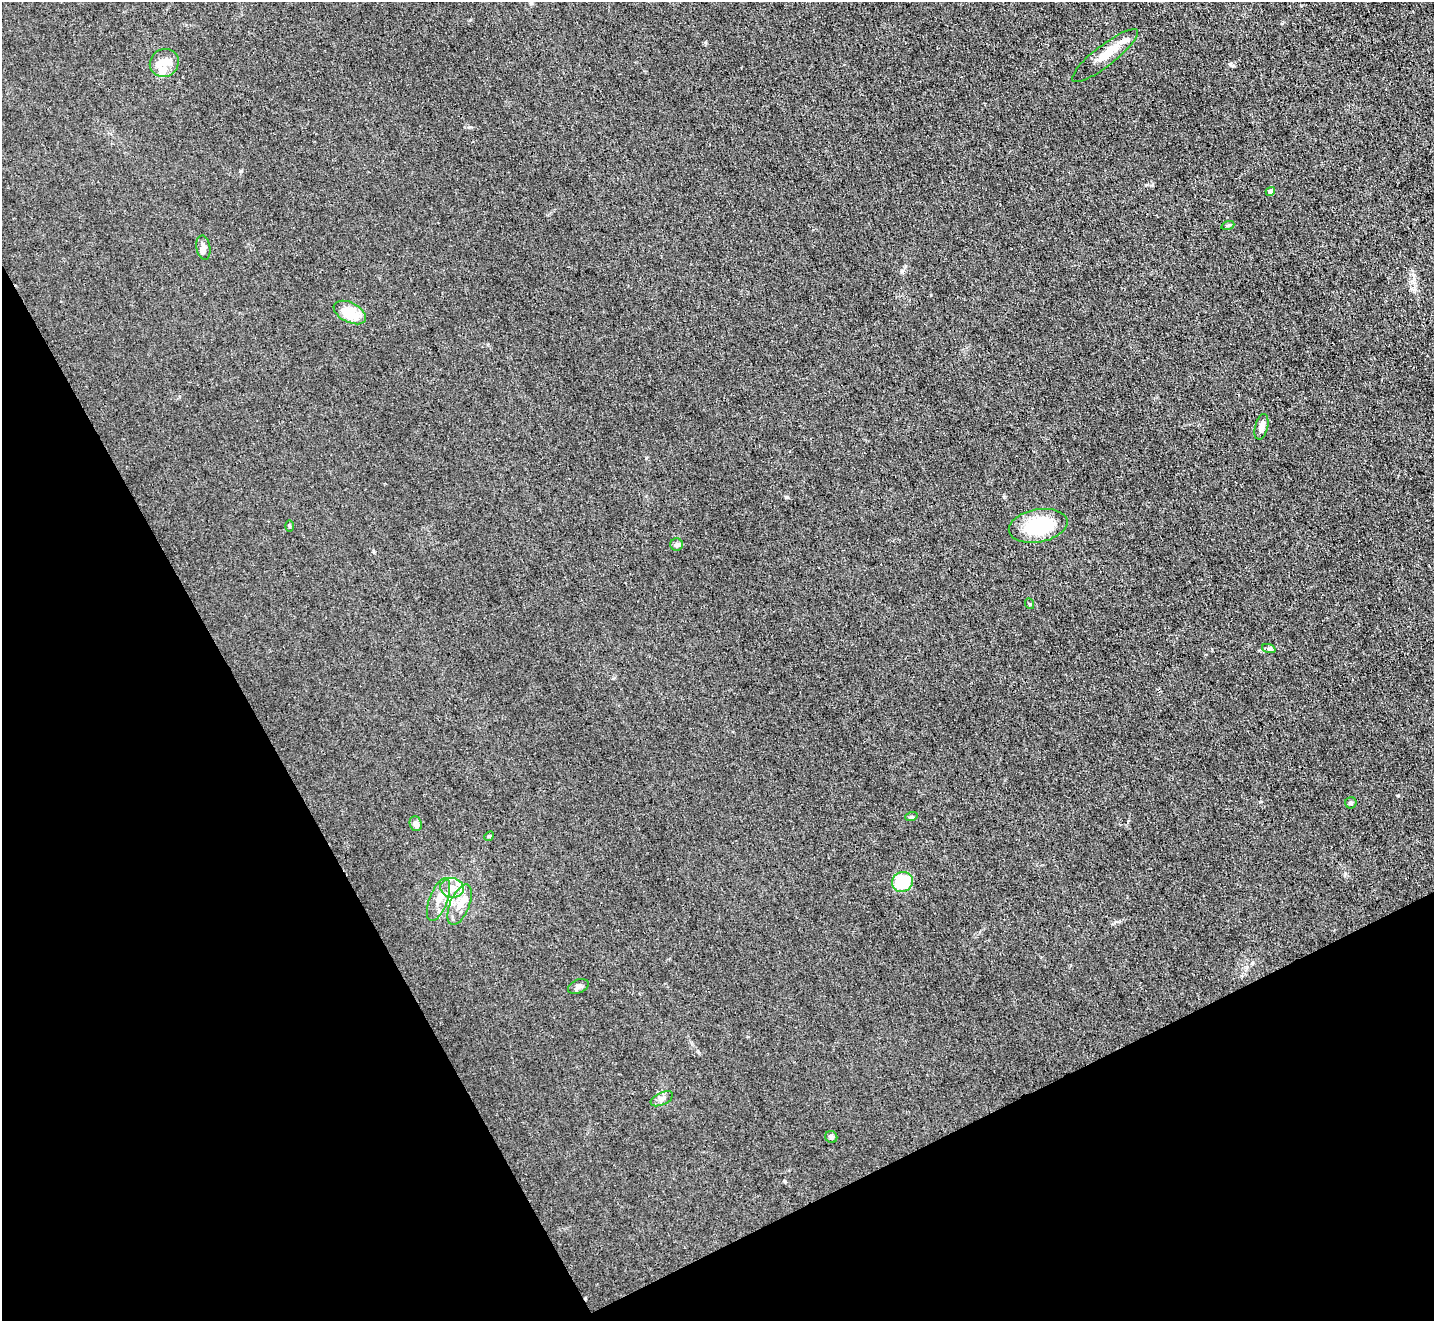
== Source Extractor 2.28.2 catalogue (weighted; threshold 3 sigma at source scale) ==
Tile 14 of 4 x 4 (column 2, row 4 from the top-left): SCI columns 1433-2864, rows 153-1471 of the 5729 x 5718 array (HDU 1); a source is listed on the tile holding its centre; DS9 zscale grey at full resolution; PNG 1436 x 1323 px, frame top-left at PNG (2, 2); each listed source drawn as its Kron ellipse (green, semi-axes under 4 px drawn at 4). Shown black and unused: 26% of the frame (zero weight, under 3 of 4 exposures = <1% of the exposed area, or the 3 px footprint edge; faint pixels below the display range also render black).
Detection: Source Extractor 2.28.2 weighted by HDU 2 'WHT'; one run over the whole footprint, this tile lists its part. Background 0.0461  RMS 0.007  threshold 0.0315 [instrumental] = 3 sigma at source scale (4.5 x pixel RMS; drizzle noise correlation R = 1.50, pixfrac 1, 0.05/0.05 arcsec/px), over >= 5 px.
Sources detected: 31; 1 inside a brighter object's white glare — neither listed nor drawn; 7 inside a brighter listed object's ellipse — not listed separately; the other 23 listed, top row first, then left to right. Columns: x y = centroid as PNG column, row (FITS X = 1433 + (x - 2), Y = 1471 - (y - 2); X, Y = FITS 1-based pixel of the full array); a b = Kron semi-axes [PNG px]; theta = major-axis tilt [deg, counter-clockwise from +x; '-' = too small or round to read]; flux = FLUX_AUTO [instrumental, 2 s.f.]
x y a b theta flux
1105 56 41 10 38 11
164 63 15 13 33 8.4
1270 191 5 4 - 4.1
1228 225 6 4 19 0.89
203 248 12 7 -80 3.5
350 312 17 10 -27 17
1261 427 13 6 75 5.2
289 526 6 4 -89 0.76
1038 526 30 16 10 44
677 545 6 6 - 1.7
1030 604 5 3 - 0.71
1269 649 7 4 -18 1.3
1351 803 5 5 - 1.4
911 817 6 4 18 0.94
416 824 7 6 - 3.5
489 836 5 4 - 0.88
902 882 11 10 - 31
452 888 12 9 -7 6.9
439 900 22 9 69 8.4
460 905 21 9 67 9.6
578 986 11 6 22 2.5
662 1099 12 6 25 3
831 1137 6 5 - 1.9
Unlisted compact peaks at least as high as the median listed source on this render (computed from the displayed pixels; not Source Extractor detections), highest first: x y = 786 497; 1345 873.